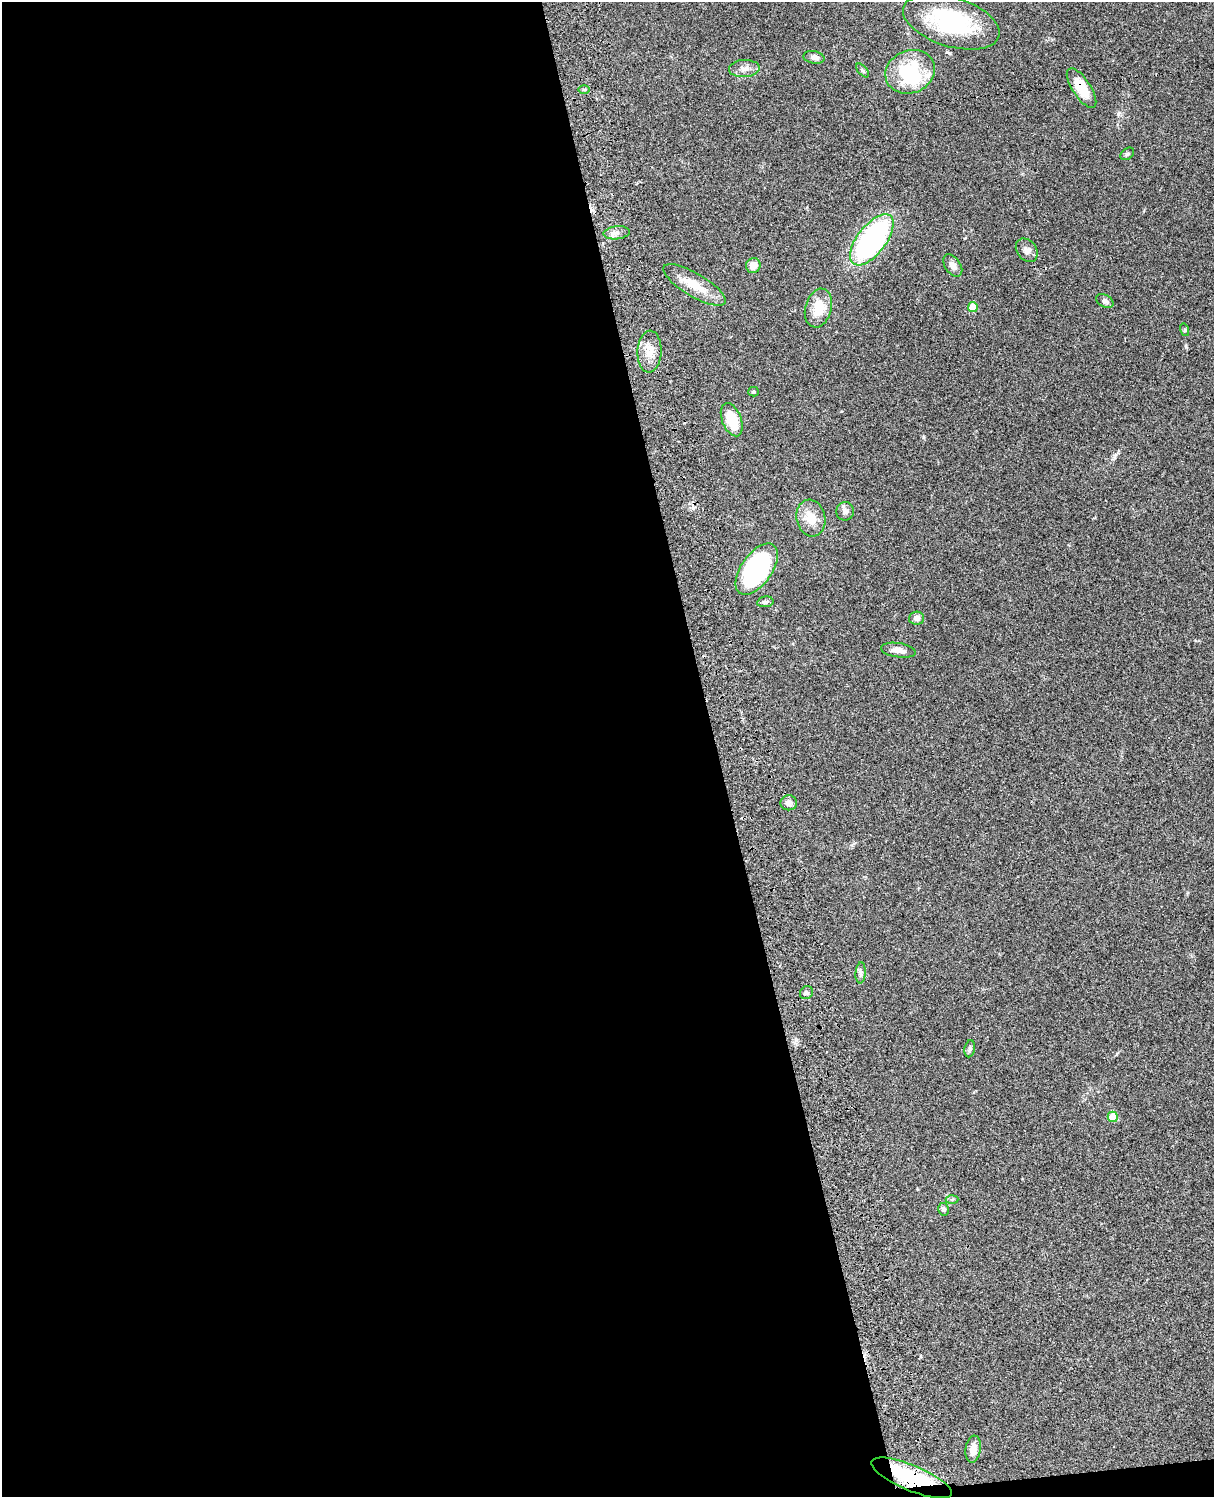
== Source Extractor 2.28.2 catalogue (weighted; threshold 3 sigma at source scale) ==
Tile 9 of 4 x 3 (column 1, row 3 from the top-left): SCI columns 122-1333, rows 278-1772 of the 5088 x 4927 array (HDU 1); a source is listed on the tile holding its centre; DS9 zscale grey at full resolution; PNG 1216 x 1499 px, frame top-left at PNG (2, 2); each listed source drawn as its Kron ellipse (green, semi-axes under 4 px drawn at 4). Shown black and unused: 59% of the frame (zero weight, under 3 of 4 exposures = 6% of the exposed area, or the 3 px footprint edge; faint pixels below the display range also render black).
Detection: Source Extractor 2.28.2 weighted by HDU 2 'WHT'; one run over the whole footprint, this tile lists its part. Background 0.0838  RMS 0.006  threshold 0.0269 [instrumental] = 3 sigma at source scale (4.5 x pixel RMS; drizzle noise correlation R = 1.50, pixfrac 1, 0.05/0.05 arcsec/px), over >= 5 px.
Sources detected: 38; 1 inside a brighter object's white glare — neither listed nor drawn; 1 inside a brighter listed object's ellipse — not listed separately; the other 36 listed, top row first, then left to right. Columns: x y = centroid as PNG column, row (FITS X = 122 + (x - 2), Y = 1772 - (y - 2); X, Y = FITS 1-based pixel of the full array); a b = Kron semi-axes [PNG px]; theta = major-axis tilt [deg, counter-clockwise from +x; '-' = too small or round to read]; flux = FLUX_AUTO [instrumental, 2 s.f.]
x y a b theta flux
951 22 50 24 -17 58
814 57 10 6 -11 2.6
744 69 15 8 3 3.8
863 70 8 4 -49 1.1
910 72 25 21 22 38
1081 88 23 9 -57 12
584 90 6 4 1 0.7
1127 154 8 5 36 1.2
617 233 13 6 6 2.9
872 240 30 14 52 120
1027 250 13 9 -53 3.5
753 265 7 7 - 5.4
953 266 12 7 -56 3.3
694 285 35 11 -31 13
1105 301 9 6 -29 1.9
973 307 5 5 - 10
818 308 20 13 74 13
1185 330 6 4 -72 0.78
650 352 21 12 87 7.7
753 392 5 5 - 0.85
732 420 17 9 -68 15
845 511 9 9 - 2.3
811 518 18 14 -76 9.5
757 569 29 15 55 89
765 602 8 5 10 1.3
916 618 7 6 - 2.3
898 650 17 7 -8 4.5
789 803 8 7 - 3.2
861 973 10 5 86 1.7
806 993 7 6 - 1.3
970 1049 8 5 79 1.5
1113 1117 5 5 - 15
952 1199 6 4 2 0.87
944 1209 6 5 - 1.4
973 1449 14 7 82 5.2
911 1478 43 13 -22 49
Overlapping masked pixels (flux is a lower limit): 2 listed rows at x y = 1081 88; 911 1478
Isophote crosses this tile's border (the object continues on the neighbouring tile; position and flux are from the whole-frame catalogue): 1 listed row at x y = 951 22
Unlisted compact peaks at least as high as the median listed source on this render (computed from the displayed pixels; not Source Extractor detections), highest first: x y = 1186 347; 1118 114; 924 437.